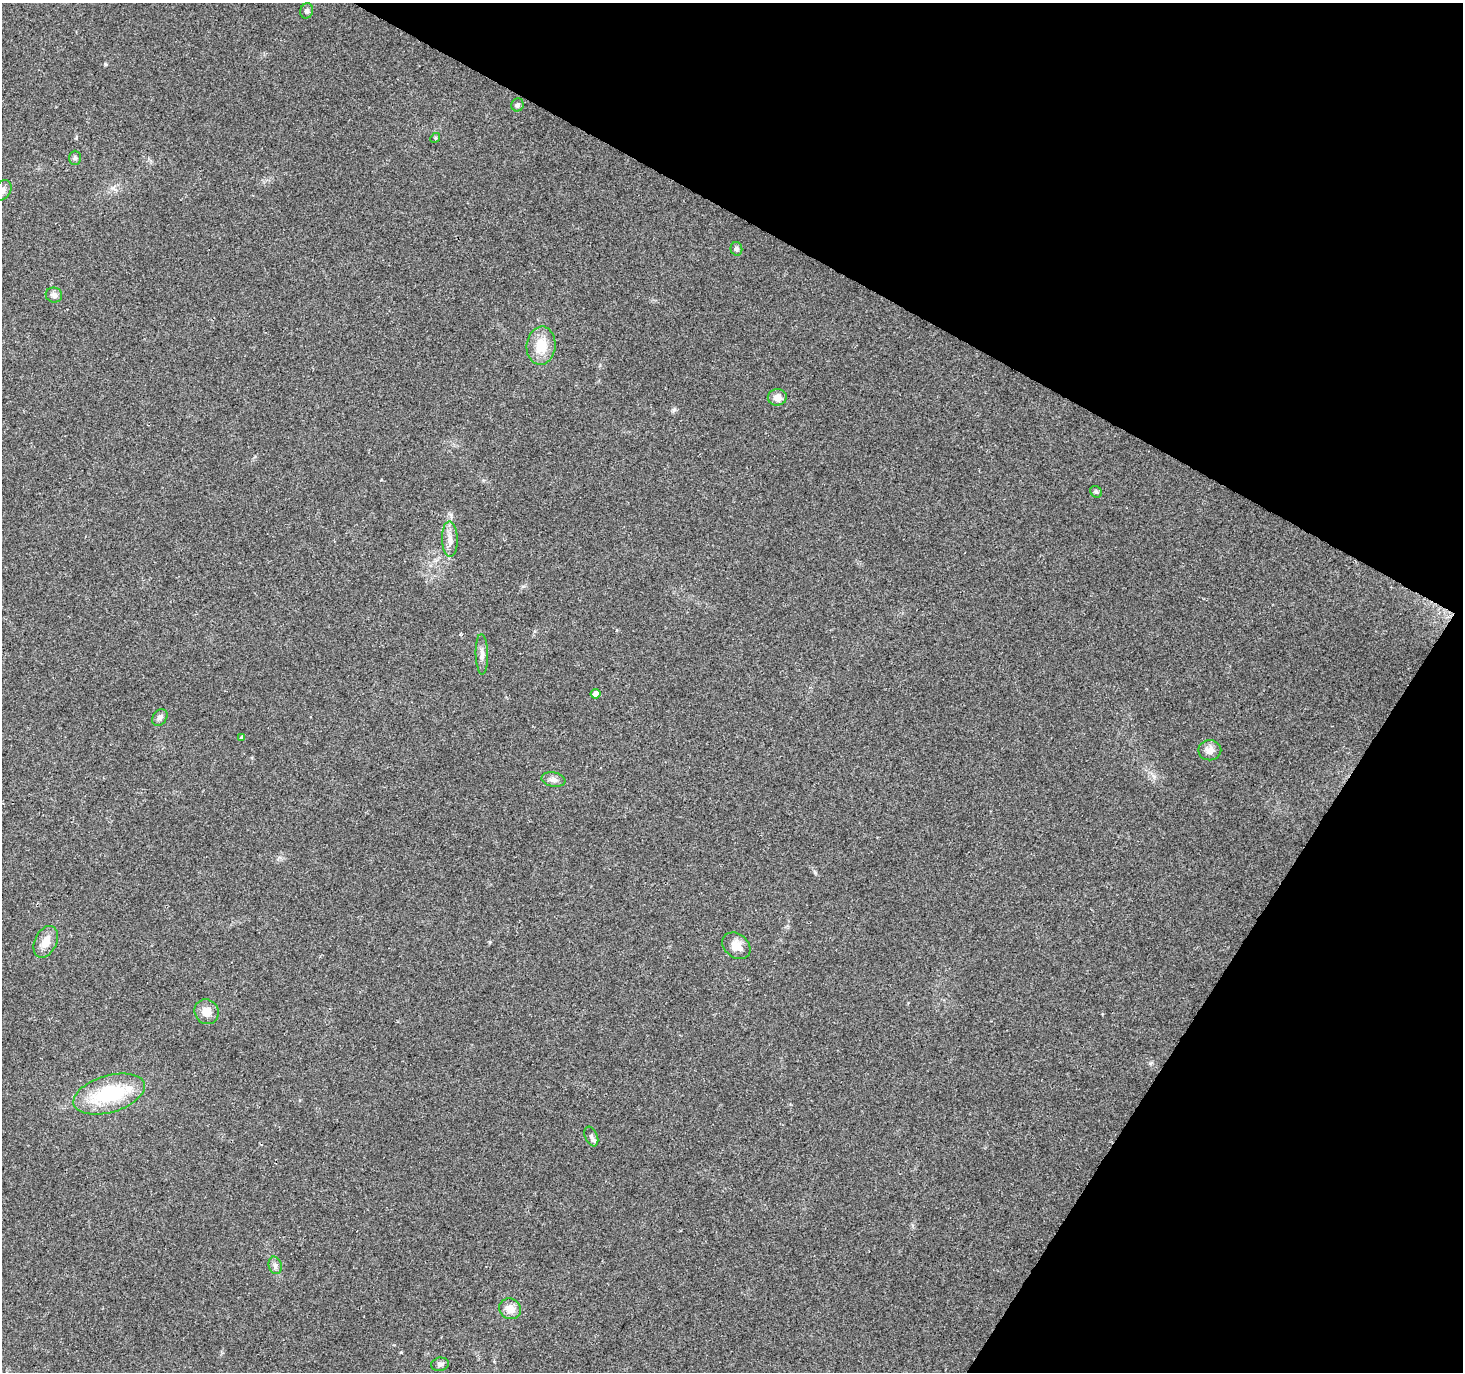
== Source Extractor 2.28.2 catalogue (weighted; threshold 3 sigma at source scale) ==
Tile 8 of 4 x 4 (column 4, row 2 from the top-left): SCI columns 4385-5845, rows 2931-4300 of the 5851 x 5929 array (HDU 1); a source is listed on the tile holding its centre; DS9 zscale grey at full resolution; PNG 1465 x 1374 px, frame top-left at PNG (2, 3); each listed source drawn as its Kron ellipse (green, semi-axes under 4 px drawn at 4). Shown black and unused: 27% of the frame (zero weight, under 2 of 3 exposures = <1% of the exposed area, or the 3 px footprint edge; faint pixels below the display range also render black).
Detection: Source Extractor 2.28.2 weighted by HDU 2 'WHT'; one run over the whole footprint, this tile lists its part. Background 0.1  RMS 0.0076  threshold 0.0341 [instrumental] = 3 sigma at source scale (4.5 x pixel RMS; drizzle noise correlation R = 1.50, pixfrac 1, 0.0396/0.0396 arcsec/px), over >= 5 px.
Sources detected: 26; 1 cosmic-ray / hot-pixel residue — neither listed nor drawn; the other 25 listed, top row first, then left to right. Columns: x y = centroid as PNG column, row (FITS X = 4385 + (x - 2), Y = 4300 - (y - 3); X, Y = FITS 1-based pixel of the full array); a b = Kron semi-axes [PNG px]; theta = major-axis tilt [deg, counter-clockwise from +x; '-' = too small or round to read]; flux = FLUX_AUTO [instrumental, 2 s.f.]
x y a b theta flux
307 11 7 6 - 2.1
517 105 6 6 - 1.7
435 138 5 4 - 0.93
75 158 7 6 - 1.6
2 190 11 8 54 4.1
736 249 7 6 - 2.2
54 295 8 7 - 2.8
541 346 19 14 85 17
777 397 9 8 - 6.1
1096 492 6 5 - 1.4
450 539 18 8 -88 6.3
482 654 20 6 -88 4.7
596 694 5 4 - 4.9
160 717 9 6 55 2.5
241 737 3 3 - 1.1
1210 750 11 10 - 6.1
553 780 12 7 -11 3.6
46 942 17 11 64 8.5
736 946 15 11 -39 9
207 1012 13 11 -55 8.5
109 1094 37 18 16 53
591 1136 10 6 -66 2.5
275 1265 9 6 -76 2.5
510 1309 11 10 - 7.8
440 1364 9 6 10 2.4
Isophote crosses this tile's border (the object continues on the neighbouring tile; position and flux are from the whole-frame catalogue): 1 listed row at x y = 2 190
Unlisted compact peaks at least as high as the median listed source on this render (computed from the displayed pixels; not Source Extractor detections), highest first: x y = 674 410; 105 64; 1150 1063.